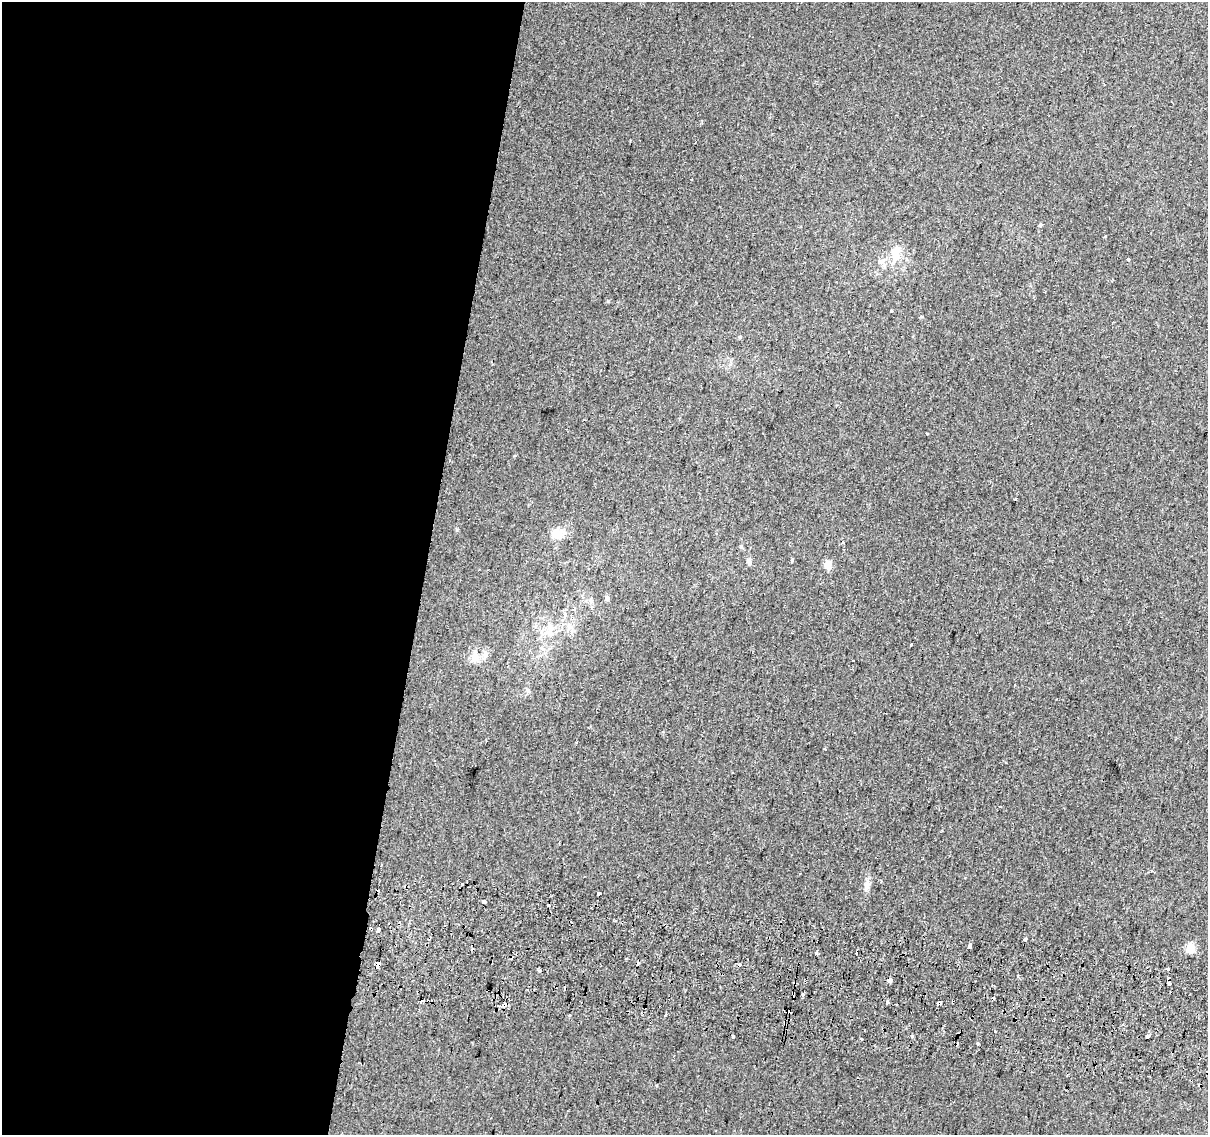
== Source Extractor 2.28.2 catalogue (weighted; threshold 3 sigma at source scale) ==
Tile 5 of 4 x 4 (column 1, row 2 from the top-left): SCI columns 15-1220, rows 2593-3725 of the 4845 x 5126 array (HDU 1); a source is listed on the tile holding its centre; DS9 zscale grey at full resolution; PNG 1210 x 1137 px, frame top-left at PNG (2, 2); no overlay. Shown black and unused: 35% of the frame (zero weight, under 2 of 3 exposures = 2% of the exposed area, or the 3 px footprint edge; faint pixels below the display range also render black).
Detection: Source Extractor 2.28.2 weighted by HDU 2 'WHT'; one run over the whole footprint, this tile lists its part. Background 0.00643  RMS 0.0036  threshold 0.0163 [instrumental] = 3 sigma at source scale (4.5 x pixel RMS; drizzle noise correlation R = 1.50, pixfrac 1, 0.0396/0.0396 arcsec/px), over >= 5 px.
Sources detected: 61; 13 cosmic-ray / hot-pixel residue — not listed; the other 48 listed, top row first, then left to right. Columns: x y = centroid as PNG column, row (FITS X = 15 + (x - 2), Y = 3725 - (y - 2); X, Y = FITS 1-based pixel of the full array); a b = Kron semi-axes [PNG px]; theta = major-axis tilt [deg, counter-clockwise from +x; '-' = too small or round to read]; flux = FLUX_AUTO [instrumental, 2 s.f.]
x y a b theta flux
895 253 18 13 -86 5.5
1128 260 3 3 - 3.9
740 337 3 3 - 1.5
927 433 3 2 - 0.35
1015 499 3 3 - 1.8
556 534 16 12 5 4.9
741 546 6 3 72 0.42
792 559 6 3 90 0.35
749 561 7 6 - 1.1
827 565 5 5 - 8
607 598 6 5 - 0.71
590 600 7 4 -1 0.73
574 609 5 4 - 0.7
569 626 10 6 80 1.6
551 633 9 7 4 1.8
911 644 4 2 - 0.28
485 654 7 6 - 1.2
474 658 14 9 74 3.3
867 885 14 8 87 2.2
599 894 3 3 - 9.7
484 901 3 3 - 3.7
548 905 3 3 - 0.87
379 929 4 3 - 6.2
1025 939 4 4 - 0.57
970 946 5 3 - 6
1190 948 5 5 - 13
816 953 3 3 - 1.3
626 959 3 2 - 0.63
378 964 3 3 - 51
1168 969 3 3 - 3.7
888 979 3 3 - 17
1169 983 4 3 - 1.5
793 993 3 3 - 0.77
802 995 4 3 - 2.1
887 1002 4 3 - 2.1
939 1003 4 3 - 2.5
505 1005 4 3 - 3
789 1012 3 3 - 3
570 1015 3 3 - 0.92
666 1015 3 3 - 0.4
785 1023 4 3 - 0.59
1123 1025 4 3 - 0.38
995 1031 3 3 - 2.1
733 1036 3 3 - 1.4
912 1036 4 3 - 1.1
1147 1036 4 3 - 2.8
861 1040 3 2 - 0.74
978 1044 3 3 - 2.2
Overlapping masked pixels (flux is a lower limit): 7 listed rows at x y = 379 929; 378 964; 793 993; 939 1003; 505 1005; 789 1012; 785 1023
Unlisted compact peaks at least as high as the median listed source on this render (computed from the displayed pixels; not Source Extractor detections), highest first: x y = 457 530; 608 301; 891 311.